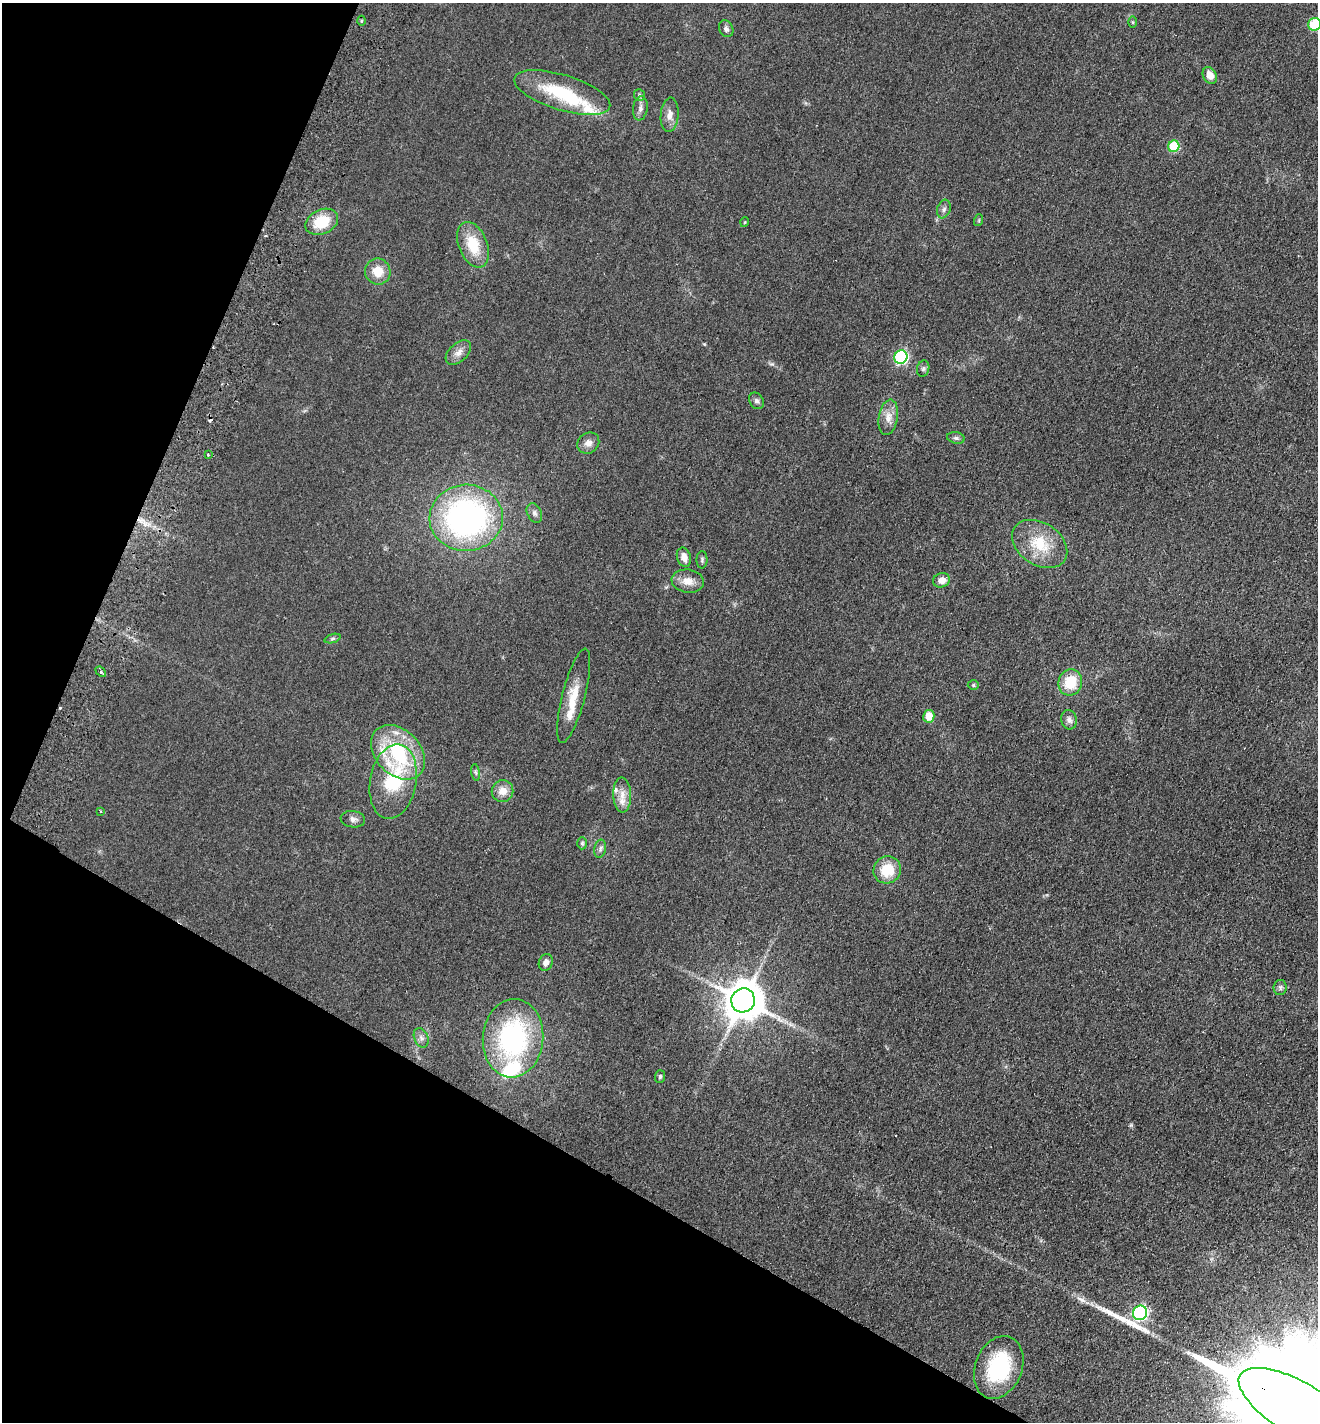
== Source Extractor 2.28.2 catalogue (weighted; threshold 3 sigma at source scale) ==
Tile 9 of 4 x 4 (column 1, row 3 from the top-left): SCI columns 336-1651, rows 1450-2869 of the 5799 x 5737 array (HDU 1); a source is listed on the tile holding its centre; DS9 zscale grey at full resolution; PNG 1320 x 1424 px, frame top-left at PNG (2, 3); each listed source drawn as its Kron ellipse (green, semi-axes under 4 px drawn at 4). Shown black and unused: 24% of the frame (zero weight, under 2 of 3 exposures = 3% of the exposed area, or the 3 px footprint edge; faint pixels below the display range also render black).
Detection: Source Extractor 2.28.2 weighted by HDU 2 'WHT'; one run over the whole footprint, this tile lists its part. Background 0.0534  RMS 0.0087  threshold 0.039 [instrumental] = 3 sigma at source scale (4.5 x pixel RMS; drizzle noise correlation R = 1.50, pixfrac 1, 0.05/0.05 arcsec/px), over >= 5 px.
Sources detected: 67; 2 inside a brighter object's white glare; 2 cosmic-ray / hot-pixel residue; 1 long thin detection or spike segment (spike, bleed or trail) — neither listed nor drawn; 5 inside a brighter listed object's ellipse — not listed separately; the other 57 listed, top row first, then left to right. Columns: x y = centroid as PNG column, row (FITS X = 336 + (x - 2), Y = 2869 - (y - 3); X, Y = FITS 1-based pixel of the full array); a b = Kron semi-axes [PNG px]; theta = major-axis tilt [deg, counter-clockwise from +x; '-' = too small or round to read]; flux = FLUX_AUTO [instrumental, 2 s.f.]
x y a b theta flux
361 21 5 3 - 1
1133 22 6 4 -89 0.91
1315 24 6 6 - 45
726 29 9 7 -63 2.8
1210 75 9 6 -62 8.5
562 93 50 17 -17 53
639 95 6 5 - 1.6
640 108 12 7 82 3.6
670 115 17 9 84 6.7
1174 146 6 5 - 43
944 209 9 6 71 2.7
979 220 6 3 72 0.95
322 222 17 12 25 24
745 222 5 3 - 0.68
473 245 24 14 -68 25
378 271 13 12 - 14
458 353 15 9 44 6.1
901 357 7 6 - 130
923 369 8 6 75 1.9
757 401 9 6 -58 2.5
888 417 18 9 80 8.3
956 438 9 5 -9 2.1
588 443 11 10 - 5.3
208 455 3 2 - 1.4
534 513 10 7 -65 3
466 518 36 33 3 240
1040 544 30 21 -34 31
684 557 10 7 -73 6.2
702 560 9 5 90 1.8
942 580 8 7 - 6.3
688 581 16 11 -9 9.6
333 638 8 3 19 1.5
101 672 6 3 -43 22
1070 682 13 12 - 23
973 685 5 4 - 1.4
574 696 49 11 75 20
929 716 6 5 - 14
1069 720 9 8 - 3.6
398 752 31 22 -46 78
476 772 8 4 -81 1.6
393 781 38 23 80 56
503 791 11 11 - 9.4
622 795 17 9 -87 8.6
101 811 3 2 - 0.87
353 819 12 8 -7 3.9
582 843 6 5 - 1.5
600 849 9 5 79 2.5
887 870 14 13 - 22
546 962 8 6 67 4.6
1280 987 7 6 - 2.2
743 1000 12 11 - 2300
421 1038 10 7 -66 3.3
513 1038 39 30 85 130
660 1077 6 5 - 1.5
1140 1313 7 7 - 140
999 1367 32 23 68 69
1299 1409 68 26 -30 97000
Overlapping masked pixels (flux is a lower limit): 2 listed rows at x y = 101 672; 1299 1409
Isophote crosses this tile's border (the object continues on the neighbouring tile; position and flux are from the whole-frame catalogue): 2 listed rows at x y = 1315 24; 1299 1409
Unlisted compact peaks at least as high as the median listed source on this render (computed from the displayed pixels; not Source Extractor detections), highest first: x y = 772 364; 704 344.